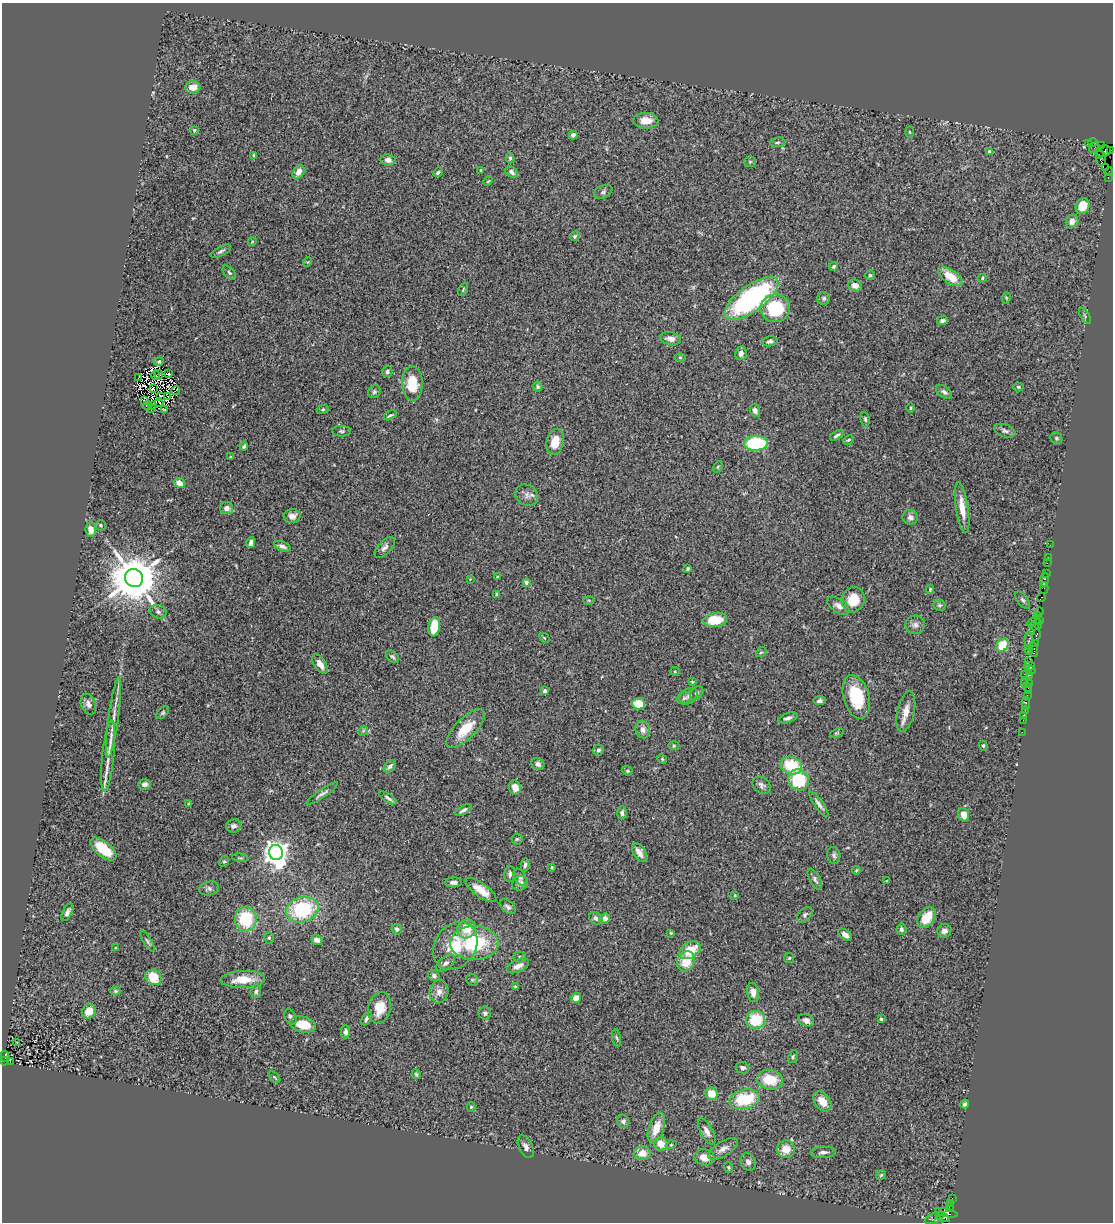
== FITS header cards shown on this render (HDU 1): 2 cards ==
NAXIS1  =                 1111
NAXIS2  =                 1220

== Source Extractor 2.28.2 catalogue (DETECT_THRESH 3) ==
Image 1111 x 1220 px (HDU 1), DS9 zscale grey, 1 PNG px = 1 image px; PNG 1115 x 1224 px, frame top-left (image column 1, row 1220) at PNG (2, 3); each listed source drawn as its Kron ellipse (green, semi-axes under 4 px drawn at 4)
Background 1.75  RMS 0.055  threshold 0.166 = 3 sigma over >= 5 px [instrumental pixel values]
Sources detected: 299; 7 with non-positive FLUX_AUTO (blend fragments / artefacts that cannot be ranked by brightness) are neither listed nor drawn; the other 292 listed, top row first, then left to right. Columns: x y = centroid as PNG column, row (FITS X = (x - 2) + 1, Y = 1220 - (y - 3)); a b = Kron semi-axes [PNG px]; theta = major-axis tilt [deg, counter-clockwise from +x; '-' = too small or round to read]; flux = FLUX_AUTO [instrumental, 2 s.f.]
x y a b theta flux
193 87 8 6 3 35
646 121 12 8 -1 41
194 130 4 4 - 7.2
910 132 5 3 - 3.6
573 135 4 4 - 15
778 142 8 5 7 7.7
1093 142 4 3 - 46
1088 143 3 2 - 29
1102 146 3 2 - 32
1094 148 6 3 48 760
1110 150 3 3 - 79
990 151 4 4 - 14
1103 151 8 5 12 1000
1099 154 3 3 - 510
254 155 3 3 - 4.4
510 158 5 4 - 7.1
1101 158 8 5 -84 250
388 160 7 5 -6 17
750 162 6 5 - 5.9
1106 167 2 2 - 12
481 170 4 4 - 4.3
298 172 7 5 60 24
438 172 5 3 - 8.5
512 172 7 5 -39 11
1109 172 4 2 - 43
1108 178 3 2 - 16
488 181 5 3 - 3.2
603 192 10 6 24 10
1083 206 8 6 67 69
1072 221 7 6 - 26
575 236 5 4 - 7.3
252 242 4 3 - 2.7
221 251 11 4 28 9.7
308 262 5 3 - 3.1
834 266 4 3 - 5.3
229 273 8 5 -46 7.5
870 275 4 4 - 4.8
951 277 13 7 -34 73
982 278 4 3 - 4.1
855 285 7 6 - 20
463 289 7 3 64 4.2
751 298 32 13 36 590
824 298 6 6 - 9.4
1006 298 6 3 74 4.2
775 308 14 14 - 200
1085 316 9 3 -57 6.3
943 321 5 4 - 11
670 339 10 6 -12 19
770 341 7 5 11 11
741 353 7 5 79 17
680 357 6 4 -1 4.4
159 362 5 4 - 5.6
387 371 6 5 - 11
169 374 3 2 - 2.8
155 375 4 2 - 1.9
159 375 5 3 - 2.7
138 378 3 2 - 2.9
412 383 17 10 -90 100
537 387 5 5 - 5.4
1018 387 5 4 - 5.1
153 388 3 2 - 4.6
176 391 4 2 - 2.9
374 392 7 6 - 6.8
944 392 9 5 -35 11
160 396 4 3 - 1.6
168 396 3 2 - 4.2
144 400 2 2 - 3.3
159 402 4 2 - 4.3
147 405 5 3 - 9.3
152 405 4 2 - 4.3
910 408 4 3 - 4
151 409 3 2 - 3.9
164 409 3 2 - 3.1
323 409 6 4 18 5.6
755 410 6 5 - 15
390 415 7 3 29 5.4
865 419 7 4 -80 6.4
342 431 9 5 -2 7.5
1005 431 11 6 -18 12
837 435 7 4 34 10
1056 438 6 5 - 6.2
849 440 5 3 - 5.3
555 442 13 8 74 61
756 443 12 7 3 240
244 446 4 3 - 6.7
230 457 3 2 - 2.5
718 467 6 4 62 4.6
179 483 5 4 - 33
527 495 12 10 -33 22
227 508 7 6 - 19
962 508 26 6 -81 51
292 516 8 7 - 23
910 517 8 7 - 15
101 525 5 5 - 7.1
91 530 7 5 -83 36
251 543 5 3 - 12
1050 545 2 2 - 15
282 546 9 5 -20 13
385 547 13 6 46 16
1048 557 2 2 - 38
1047 563 2 2 - 19
688 569 4 3 - 4.9
1046 574 3 2 - 50
497 577 3 3 - 2.7
134 578 9 9 - 21000
470 579 3 3 - 2.5
1044 580 6 3 82 67
526 582 4 4 - 13
1044 588 6 2 -89 29
930 589 4 3 - 4.3
497 594 4 4 - 6.5
1041 597 4 3 - 54
589 600 5 3 - 3.7
853 600 13 11 69 76
1023 600 10 5 -52 10
939 605 6 5 - 7.3
838 606 12 6 -34 20
1039 611 4 2 - 31
158 612 8 6 -22 13
1038 616 4 3 - 72
715 620 12 7 8 99
1039 621 3 2 - 19
1034 622 6 4 35 110
1038 624 5 2 - 44
915 625 9 9 - 17
1034 626 4 3 - 31
434 627 10 5 81 96
1036 635 5 3 - 120
544 638 6 2 -45 2.8
1029 641 9 4 -88 12
1035 644 3 2 - 39
1002 645 7 5 51 100
1029 650 4 2 - 8
1034 650 7 3 -83 160
761 652 5 4 - 5.1
393 657 7 5 -42 7.6
1029 661 2 2 - 49
320 664 11 5 -57 31
1030 666 5 2 - 54
1031 670 4 3 - 62
675 671 4 4 - 4.2
1024 674 2 2 - 17
1029 675 3 2 - 50
692 682 3 3 - 3.9
1025 682 2 2 - 9.9
1029 683 3 2 - 34
1028 687 4 2 - 60
545 691 4 4 - 15
1028 691 2 2 - 21
697 693 8 5 49 9.2
1027 695 2 2 - 34
689 696 10 7 39 13
856 697 22 13 -74 160
684 698 7 5 29 8.1
819 701 6 4 6 10
88 704 11 7 -70 17
638 704 6 5 - 95
1026 704 6 2 89 23
1025 710 3 2 - 67
906 712 21 8 77 38
163 713 7 5 45 6.4
1024 715 2 2 - 13
114 718 40 5 82 50
788 718 10 4 19 12
1023 720 2 2 - 31
466 729 25 10 46 87
643 730 9 7 -72 19
363 731 5 4 - 5.1
1022 732 2 2 - 11
837 733 7 4 23 4.8
674 746 5 3 - 4.4
983 746 5 4 - 4.2
598 750 5 5 - 9.1
108 756 36 6 84 54
662 759 5 4 - 4.2
538 764 7 5 -31 12
791 765 11 8 -18 140
390 766 7 5 46 12
627 771 6 4 -20 5.1
799 780 11 10 - 160
145 784 6 5 - 12
762 785 10 7 -39 14
515 787 7 6 - 37
322 794 19 4 34 13
388 798 10 3 -33 10
189 804 4 4 - 3.5
819 804 15 4 -54 15
463 810 9 4 29 12
622 813 6 5 - 12
964 815 7 5 -71 40
234 826 7 6 - 16
517 839 5 5 - 5.5
103 849 16 7 -39 110
639 852 10 6 -58 25
276 853 7 7 - 4000
834 855 8 6 -80 10
240 858 8 4 -7 5.2
224 861 6 4 65 5.4
525 865 6 3 80 9.6
552 867 3 3 - 4
856 870 4 3 - 3.7
510 874 8 5 86 9.8
520 877 9 5 -65 9.3
815 879 12 5 -61 11
886 881 2 2 - 2.3
454 882 8 5 3 14
520 883 8 7 - 16
209 889 10 6 14 13
481 890 18 7 -36 48
735 895 4 3 - 3.6
508 907 9 5 -39 12
302 910 16 12 16 280
67 912 9 4 64 14
805 915 9 6 47 9.8
596 918 7 5 -35 13
927 918 11 8 52 69
246 919 12 11 - 180
605 919 5 4 - 20
397 929 5 5 - 11
466 929 10 9 - 65
901 929 6 5 - 10
944 931 7 6 - 18
671 933 3 3 - 3.6
845 935 8 5 -37 21
269 938 6 5 - 6
317 940 6 5 - 20
147 941 12 4 -59 8.9
474 943 24 17 1 250
455 946 25 20 53 130
116 948 3 3 - 5.5
690 950 11 8 31 81
519 957 6 5 - 8.2
789 958 5 5 - 4.8
686 961 10 8 63 77
446 963 11 6 38 13
518 966 12 6 24 26
434 976 6 5 - 10
153 977 8 7 - 81
243 979 22 8 2 80
472 980 6 5 - 6.9
516 987 4 3 - 5.8
115 991 5 4 - 5.1
256 991 7 5 82 9.8
439 992 11 9 79 24
753 992 9 6 -81 27
576 998 5 5 - 37
380 1008 16 11 78 61
89 1011 8 6 62 46
485 1013 6 6 - 10
290 1017 8 5 -64 8.8
366 1018 7 4 62 11
881 1019 4 4 - 4.3
756 1020 9 9 - 140
806 1020 8 5 -23 17
303 1024 13 7 -13 84
345 1032 6 4 89 13
617 1038 9 3 -78 5.8
17 1042 3 2 - 8.3
5 1056 5 3 - 160
793 1057 7 4 65 5.3
4 1061 4 3 - 230
10 1061 3 2 - 140
742 1068 7 5 -9 13
416 1074 5 4 - 5
274 1077 7 3 -45 4.2
770 1080 13 9 -11 95
711 1094 6 6 - 60
744 1099 15 9 14 180
822 1101 11 7 -53 48
965 1104 4 3 - 8.1
471 1107 5 4 - 4.5
623 1121 6 6 - 14
656 1128 15 7 71 61
707 1131 14 6 -61 27
661 1144 7 6 - 51
671 1145 5 3 - 3.2
526 1147 12 6 -64 18
723 1149 17 7 31 25
786 1149 9 9 - 46
823 1152 12 5 3 15
642 1153 8 7 - 43
705 1157 10 8 -8 40
748 1162 9 7 -62 16
729 1167 5 4 - 5.3
881 1175 5 4 - 5.3
952 1199 4 2 - 84
950 1203 3 3 - 33
950 1208 3 2 - 19
946 1213 11 4 -12 200
943 1217 7 4 -26 740
934 1218 10 5 22 410
939 1221 3 3 - 150
At the frame edge (FLAGS 8, measured only in part): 1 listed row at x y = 939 1221
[7 non-positive-flux detections neither listed nor drawn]